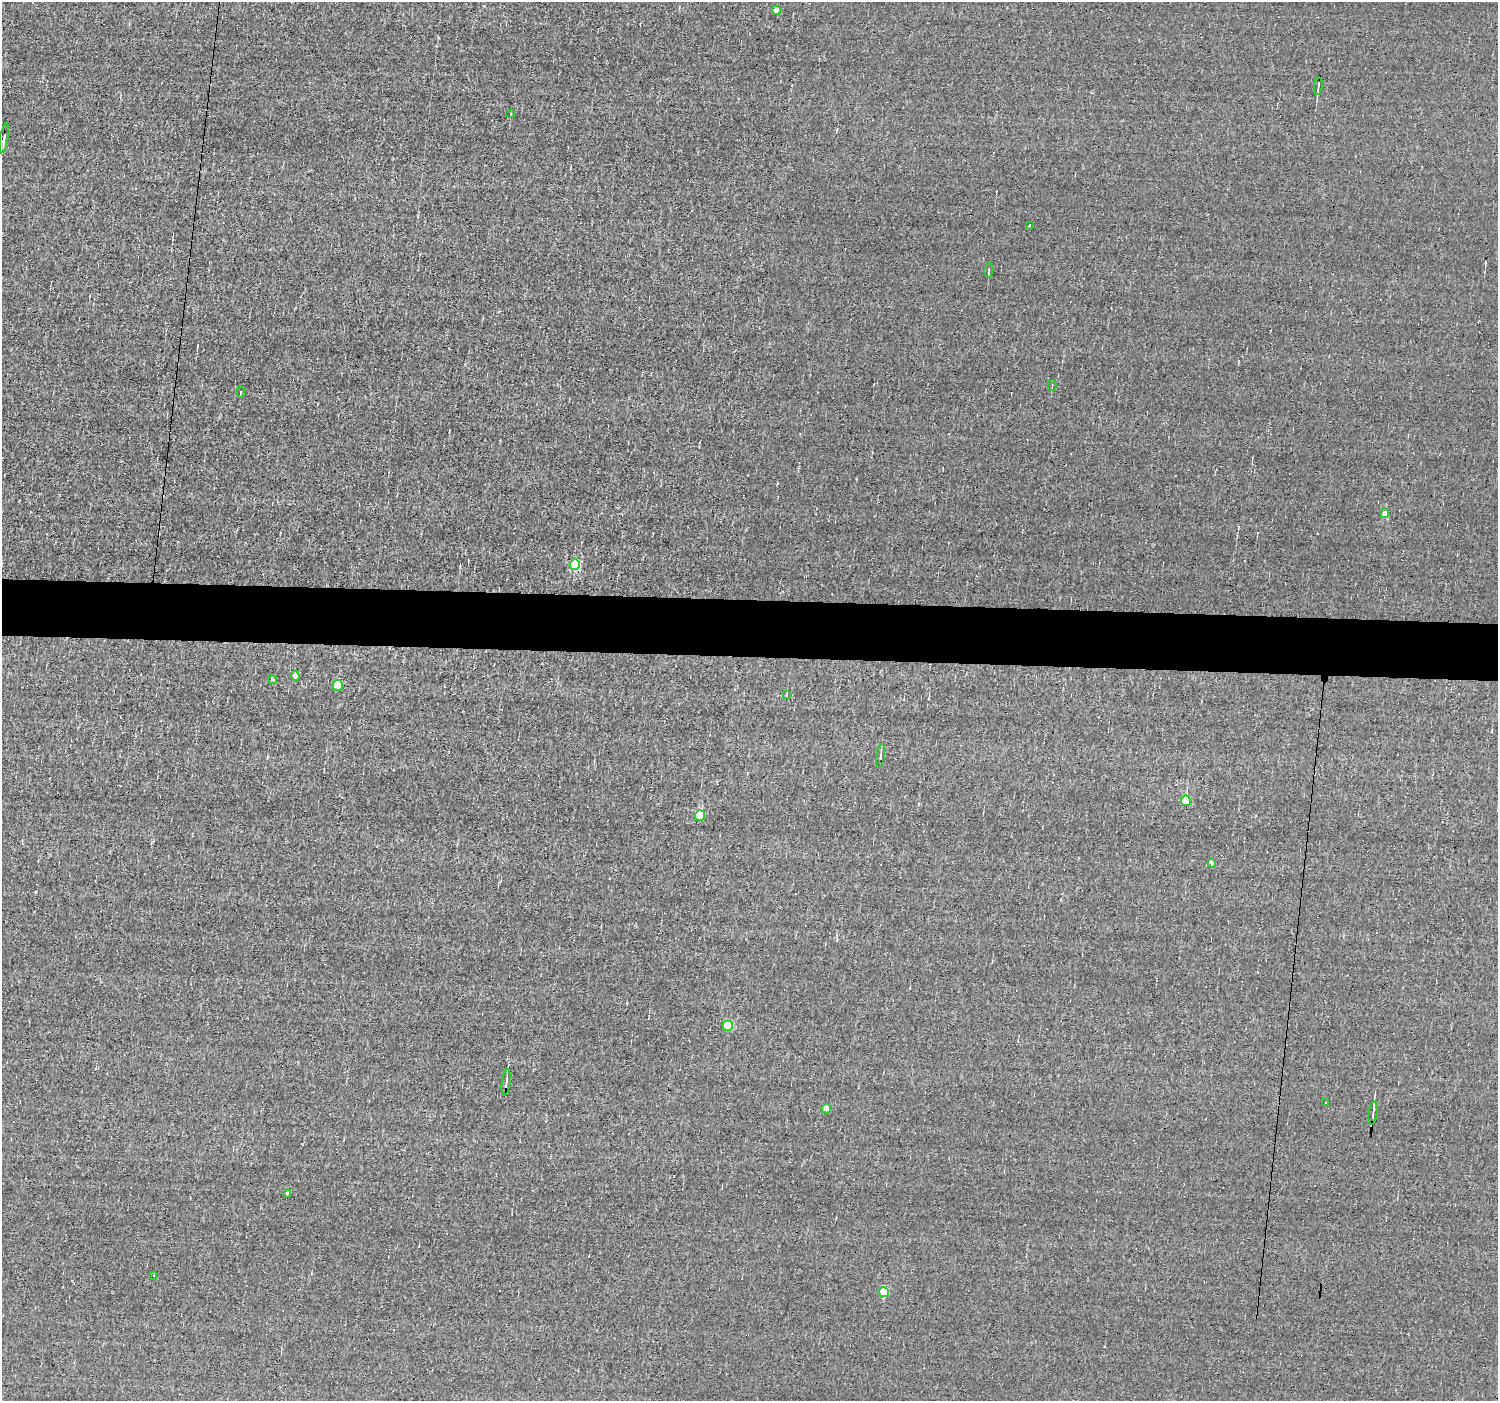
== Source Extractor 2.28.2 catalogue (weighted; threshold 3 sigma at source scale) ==
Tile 5 of 3 x 3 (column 2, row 2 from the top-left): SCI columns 1496-2991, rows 1500-2898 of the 4486 x 4506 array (HDU 1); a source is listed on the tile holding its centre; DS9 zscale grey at full resolution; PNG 1500 x 1403 px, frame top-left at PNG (2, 2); each listed source drawn as its Kron ellipse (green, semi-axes under 4 px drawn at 4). Shown black and unused: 4% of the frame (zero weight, under 3 of 4 exposures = <1% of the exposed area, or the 3 px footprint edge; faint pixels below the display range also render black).
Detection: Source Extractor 2.28.2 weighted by HDU 2 'WHT'; one run over the whole footprint, this tile lists its part. Background 0.00709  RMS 0.05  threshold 0.225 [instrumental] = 3 sigma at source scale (4.5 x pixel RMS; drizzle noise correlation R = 1.50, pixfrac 1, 0.05/0.05 arcsec/px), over >= 5 px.
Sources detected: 36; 10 cosmic-ray / hot-pixel residue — neither listed nor drawn; the other 26 listed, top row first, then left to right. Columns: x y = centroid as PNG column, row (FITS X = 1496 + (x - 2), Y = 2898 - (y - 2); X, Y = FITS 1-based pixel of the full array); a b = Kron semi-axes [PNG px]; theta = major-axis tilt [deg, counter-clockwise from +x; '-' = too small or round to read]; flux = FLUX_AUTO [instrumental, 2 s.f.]
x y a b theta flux
776 10 4 4 - 55
1318 86 9 2 83 9.6
511 114 4 3 - 3.8
4 138 15 3 79 19
1029 225 3 3 - 9
989 270 8 3 82 8.4
1052 385 5 3 - 5.3
240 392 5 3 - 4.3
1385 513 4 4 - 90
575 564 5 5 - 470
295 676 4 4 - 47
272 679 4 4 - 8.8
338 685 5 5 - 160
786 695 4 2 - 3.4
880 756 12 3 81 8.6
1186 801 5 5 - 300
700 816 5 5 - 260
1212 863 4 3 - 23
728 1026 5 5 - 240
506 1082 13 3 82 15
1326 1103 2 2 - 4.1
826 1109 4 4 - 80
1373 1113 12 2 83 14
287 1194 4 3 - 5.9
154 1275 3 2 - 7.6
884 1292 5 5 - 320